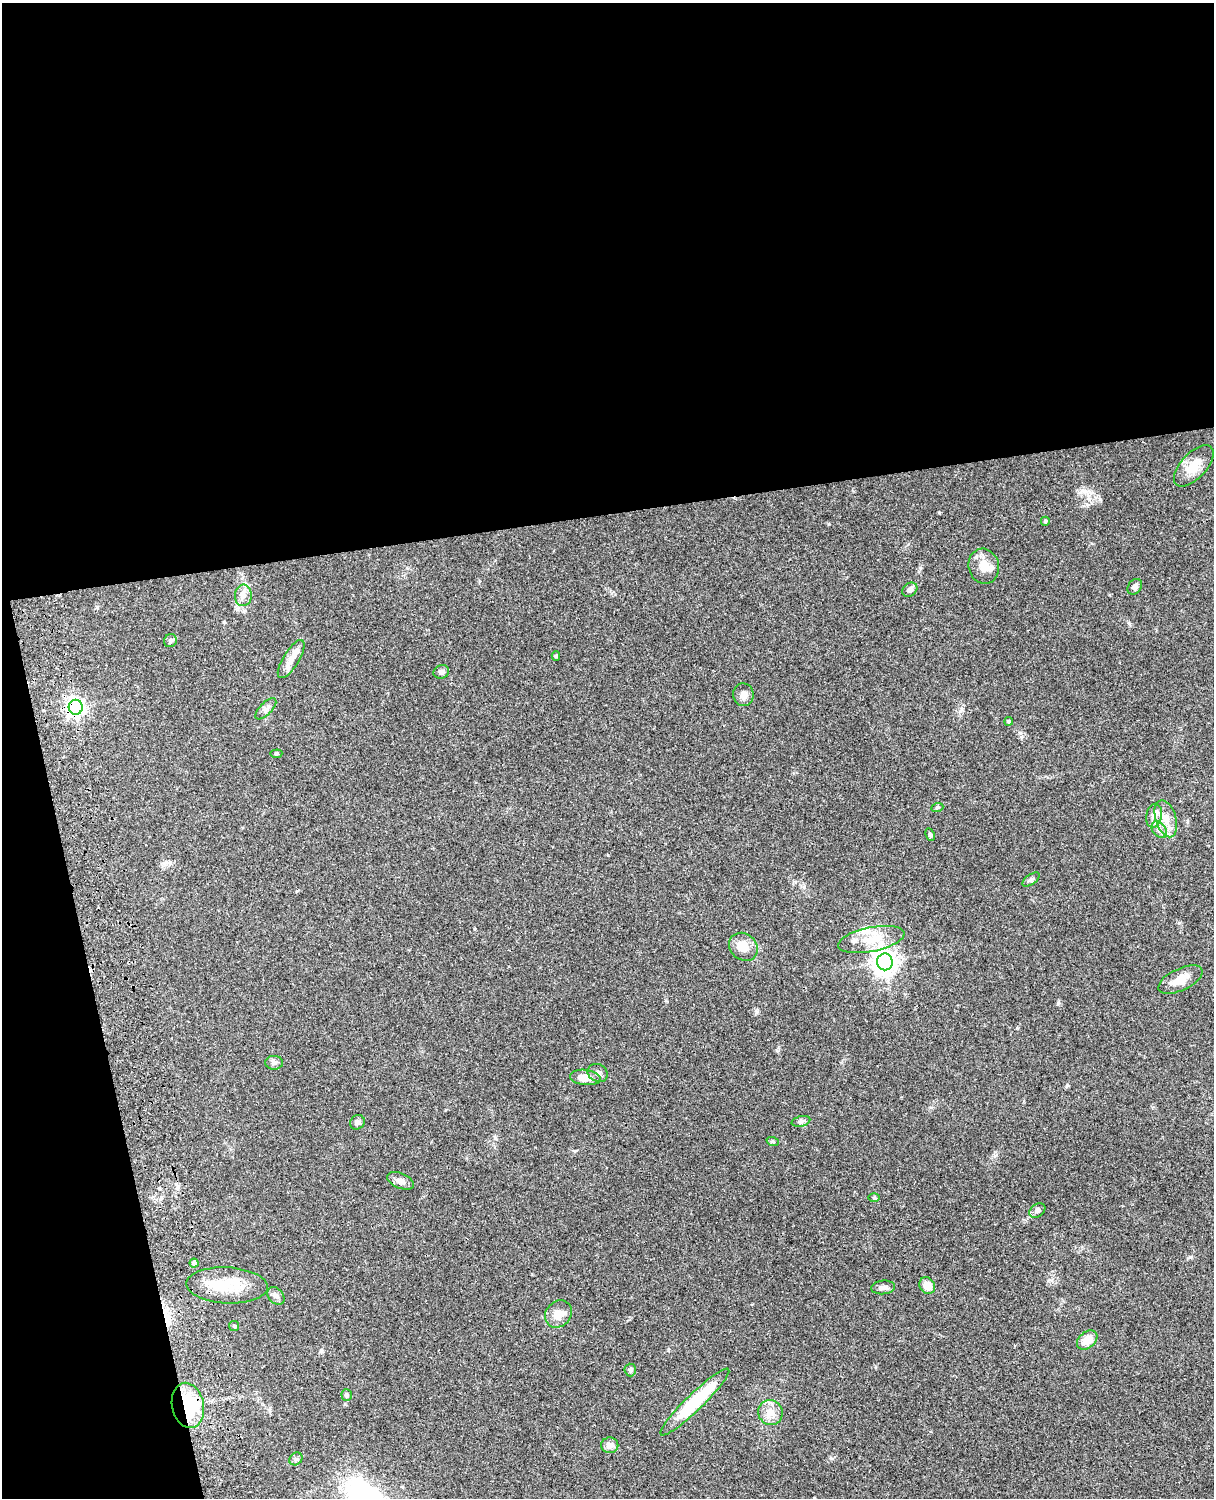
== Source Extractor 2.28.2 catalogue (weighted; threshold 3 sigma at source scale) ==
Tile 1 of 4 x 3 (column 1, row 1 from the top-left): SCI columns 121-1332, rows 3270-4765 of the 5088 x 4929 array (HDU 1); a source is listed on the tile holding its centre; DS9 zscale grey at full resolution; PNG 1216 x 1500 px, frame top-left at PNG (2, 3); each listed source drawn as its Kron ellipse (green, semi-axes under 4 px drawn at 4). Shown black and unused: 39% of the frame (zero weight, under 3 of 4 exposures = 6% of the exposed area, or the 3 px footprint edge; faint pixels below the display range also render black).
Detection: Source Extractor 2.28.2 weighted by HDU 2 'WHT'; one run over the whole footprint, this tile lists its part. Background 0.076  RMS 0.0057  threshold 0.0257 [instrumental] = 3 sigma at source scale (4.5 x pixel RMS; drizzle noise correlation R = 1.50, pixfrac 1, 0.05/0.05 arcsec/px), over >= 5 px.
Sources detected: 54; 1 cosmic-ray / hot-pixel residue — neither listed nor drawn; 4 inside a brighter listed object's ellipse — not listed separately; the other 49 listed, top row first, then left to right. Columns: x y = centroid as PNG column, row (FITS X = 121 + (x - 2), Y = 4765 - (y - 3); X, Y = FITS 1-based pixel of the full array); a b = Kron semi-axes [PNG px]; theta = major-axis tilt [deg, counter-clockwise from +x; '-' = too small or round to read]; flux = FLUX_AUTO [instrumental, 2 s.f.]
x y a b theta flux
1194 466 25 12 47 11
1045 521 4 4 - 0.8
984 566 18 15 -76 7.7
1135 587 8 6 52 1.9
910 590 8 6 37 2
243 595 11 8 85 3.4
170 641 7 6 - 1.4
556 656 5 4 - 0.77
291 659 22 8 59 5.7
441 672 8 6 17 1.9
743 695 11 10 - 3.5
76 707 7 7 - 240
266 709 13 6 46 2.2
1009 721 4 4 - 0.99
276 754 6 4 6 0.67
937 808 6 4 21 0.74
1154 816 12 8 78 3.5
1166 819 19 10 -73 7.8
1159 830 9 6 -50 2.4
930 835 6 4 -63 0.88
1031 880 10 5 36 1.4
871 939 34 12 11 13
743 947 15 13 -41 8
885 962 8 8 - 480
1180 980 24 11 26 8.5
274 1063 9 7 3 1.6
598 1073 10 8 -28 2.4
585 1077 15 7 -7 5.8
801 1121 9 5 14 1.4
357 1122 8 7 - 1.5
773 1142 6 4 -19 0.79
401 1181 14 7 -23 2.9
874 1198 6 4 1 0.64
1037 1210 8 6 34 1.7
194 1263 4 4 - 2.3
227 1285 41 18 -3 20
927 1286 9 7 -51 6.2
883 1287 12 7 5 2.2
276 1296 10 7 -49 2.1
558 1314 15 12 46 6.2
234 1326 5 5 - 0.76
1087 1340 11 8 41 8
630 1370 6 6 - 1
347 1395 6 5 - 1.2
695 1402 47 8 44 36
188 1405 23 16 -78 40
770 1412 12 12 - 5.6
610 1445 8 8 - 3.1
296 1459 7 6 - 1.2
Overlapping masked pixels (flux is a lower limit): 2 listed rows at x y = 76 707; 188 1405
Unlisted compact peaks at least as high as the median listed source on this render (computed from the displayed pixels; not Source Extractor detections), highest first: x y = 804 887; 1058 1003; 756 1012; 1190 1257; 962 709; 829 524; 1020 733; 831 1458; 1067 1085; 668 1350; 1179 923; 224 622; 1129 623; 475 929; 777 1051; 1017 1028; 321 1351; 345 1404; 995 1155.